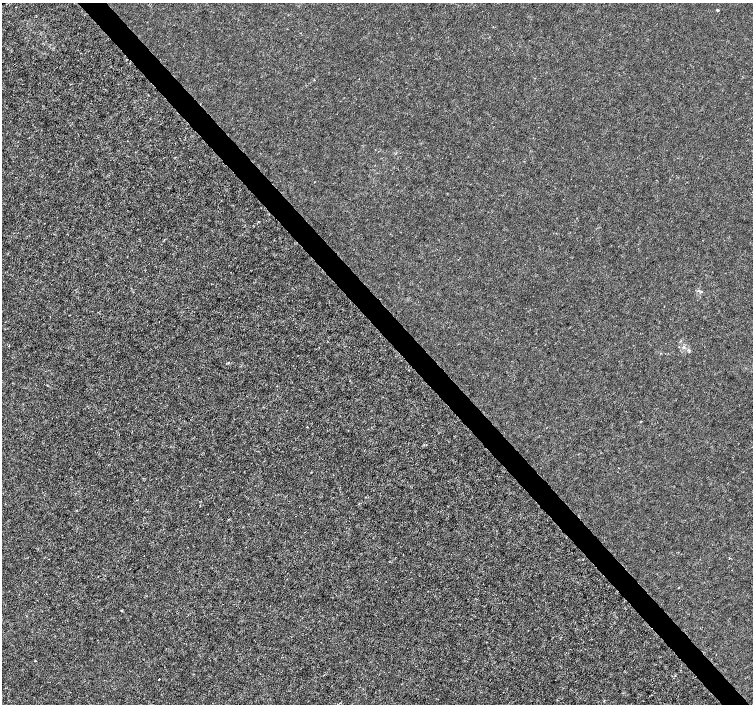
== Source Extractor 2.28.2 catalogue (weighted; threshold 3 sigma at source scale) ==
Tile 6 of 4 x 4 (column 2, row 2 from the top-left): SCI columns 1507-3007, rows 3020-4423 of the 6011 x 5972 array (HDU 1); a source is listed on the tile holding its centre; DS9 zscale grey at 2 x 2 block average (1 PNG px = mean of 2 x 2 image px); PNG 755 x 706 px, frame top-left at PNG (2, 3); no overlay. Shown black and unused: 4% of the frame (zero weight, under 3 of 4 exposures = <1% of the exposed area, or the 3 px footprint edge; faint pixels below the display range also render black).
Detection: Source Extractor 2.28.2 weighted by HDU 2 'WHT'; one run over the whole footprint, this tile lists its part. Background -2.26e-04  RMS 0.0012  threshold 0.00535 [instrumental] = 3 sigma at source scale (4.5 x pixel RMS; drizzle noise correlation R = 1.50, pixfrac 1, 0.0396/0.0396 arcsec/px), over >= 5 px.
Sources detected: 6; all 6 listed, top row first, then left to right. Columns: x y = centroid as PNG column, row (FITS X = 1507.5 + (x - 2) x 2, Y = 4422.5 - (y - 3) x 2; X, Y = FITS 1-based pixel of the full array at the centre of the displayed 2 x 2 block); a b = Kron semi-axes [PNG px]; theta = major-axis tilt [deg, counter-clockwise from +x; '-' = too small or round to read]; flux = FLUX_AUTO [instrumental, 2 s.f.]
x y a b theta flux
718 10 4 3 - 0.24
683 347 3 3 - 0.49
228 363 3 2 - 0.17
121 610 2 2 - 0.25
35 661 2 2 - 0.23
159 679 2 2 - 0.34